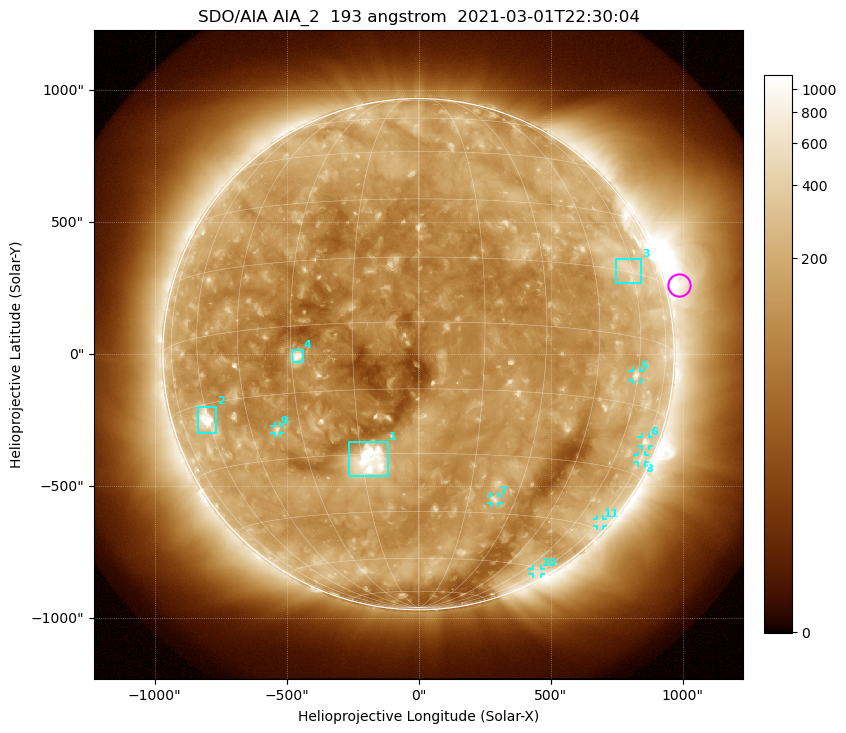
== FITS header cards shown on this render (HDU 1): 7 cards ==
TELESCOP= 'SDO/AIA '           / For AIA: SDO/AIA
INSTRUME= 'AIA_2   '           / For AIA: AIA_ATA1, AIA_ATA2, AIA_ATA3 or AIA_AT
WAVELNTH=                  193 / [angstrom] Wavelength
WAVEUNIT= 'angstrom'           / Wavelength unit: angstrom
DATE-OBS= '2021-03-01T22:30:04.846' / [ISO] Date when observation started; ISO 8
CTYPE1  = 'HPLN-TAN'           / CTYPE1: HPLN
CTYPE2  = 'HPLT-TAN'           / CTYPE2: HPLT

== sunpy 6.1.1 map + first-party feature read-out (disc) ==
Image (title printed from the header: SDO/AIA AIA_2  193 angstrom  2021-03-01T22:30:04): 1024 x 1024 px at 2.4 arcsec/px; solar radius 969 arcsec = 404 px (full disc in frame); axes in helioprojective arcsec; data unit not stated in the header (colour bar unlabelled)
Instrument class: DISC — disc imager (sunpy class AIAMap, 193 A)
Bright regions (active regions / flare kernels): reference = the median radial profile (limb darkening/brightening removed); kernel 9 px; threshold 5 sigma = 227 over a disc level ~120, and >= 1.15x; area >= 12 px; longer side >= 10 px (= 24 arcsec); searched inside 0.97 R_sun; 11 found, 11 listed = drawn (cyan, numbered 1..; 7 of them under ~33 arcsec drawn as corner ticks so the feature stays visible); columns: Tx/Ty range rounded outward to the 5 arcsec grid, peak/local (2 s.f.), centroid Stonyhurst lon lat
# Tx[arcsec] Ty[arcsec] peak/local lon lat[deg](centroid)
1 -265..-115 -465..-330 16 -13 -32
2 -835..-765 -300..-200 10 -61 -18
3 745..845 265..360 2.8 +58 +16
4 -480..-440 -30..15 9 -28 -7
5 810..840 -95..-65 4.2 +59 -8
6 845..875 -350..-315 3.3 +73 -22
7 275..305 -565..-535 4.4 +23 -41
8 830..860 -410..-380 2.4 +75 -26
9 -545..-525 -300..-270 4.1 -37 -23
10 430..465 -835..-810 2.3 +71 -61
11 675..700 -650..-625 2.2 +76 -43
Off-limb structures (1.02-1.3 R_sun): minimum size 162 px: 8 found; the strongest spans PA ~235..320 deg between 1.02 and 1.3 R_sun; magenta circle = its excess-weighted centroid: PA ~285 deg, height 1.06 R_sun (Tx ~990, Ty ~265 arcsec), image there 3.4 x the reference